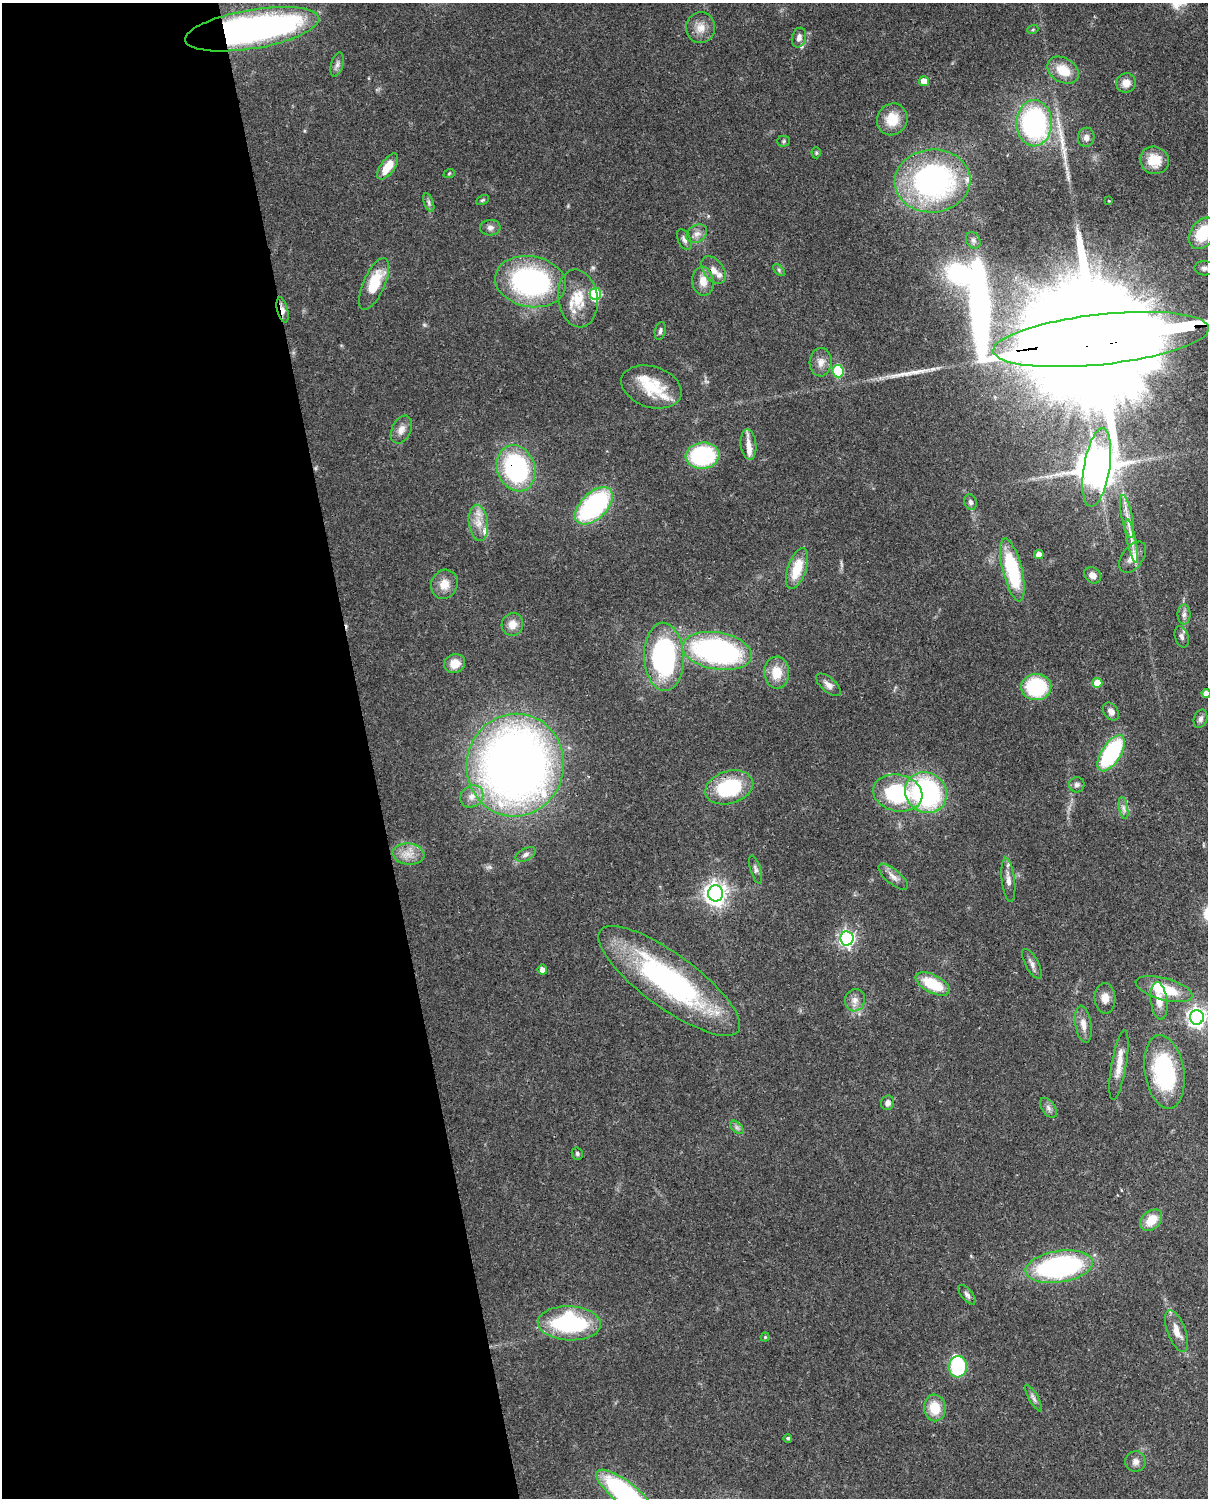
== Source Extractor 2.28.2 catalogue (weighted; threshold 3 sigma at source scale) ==
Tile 5 of 4 x 3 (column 1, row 2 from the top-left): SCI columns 97-1302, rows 1658-3153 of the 5007 x 4916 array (HDU 1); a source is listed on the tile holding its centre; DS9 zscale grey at full resolution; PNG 1210 x 1500 px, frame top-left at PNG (2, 3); each listed source drawn as its Kron ellipse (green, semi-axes under 4 px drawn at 4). Shown black and unused: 30% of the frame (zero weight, under 3 of 4 exposures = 7% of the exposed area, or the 3 px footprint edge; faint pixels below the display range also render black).
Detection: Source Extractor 2.28.2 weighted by HDU 2 'WHT'; one run over the whole footprint, this tile lists its part. Background 0.126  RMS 0.0044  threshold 0.02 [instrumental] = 3 sigma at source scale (4.5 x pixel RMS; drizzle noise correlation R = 1.50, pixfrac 1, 0.05/0.05 arcsec/px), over >= 5 px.
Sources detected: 124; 2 inside a brighter object's white glare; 1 cosmic-ray / hot-pixel residue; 1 long thin detection or spike segment (spike, bleed or trail) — neither listed nor drawn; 9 inside a brighter listed object's ellipse — not listed separately; the other 111 listed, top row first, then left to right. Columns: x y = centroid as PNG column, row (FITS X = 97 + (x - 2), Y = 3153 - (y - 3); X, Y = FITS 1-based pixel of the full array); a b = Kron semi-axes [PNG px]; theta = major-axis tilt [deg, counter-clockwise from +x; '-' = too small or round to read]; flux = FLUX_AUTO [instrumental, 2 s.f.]
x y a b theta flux
701 28 15 14 - 5.2
252 29 68 19 10 190
1033 29 5 3 - 0.44
799 38 10 7 76 2.2
337 64 12 6 75 1.8
1063 70 17 12 -32 9.5
924 81 5 5 - 5.3
1126 83 10 9 - 4.2
892 119 16 15 - 9.7
1034 123 23 17 90 80
1086 137 10 8 81 2.3
784 141 6 5 - 0.78
816 153 5 4 - 0.67
1154 160 14 13 - 7.8
388 167 15 7 55 7.8
449 174 6 3 21 0.54
933 181 38 31 5 110
482 200 7 4 27 0.67
1109 201 3 2 - 0.32
429 202 10 4 -69 1.2
490 228 10 8 2 1.8
1203 233 17 12 57 18
697 234 11 8 31 2.7
684 240 11 6 -65 1.8
973 240 9 7 -58 1.6
1204 268 9 7 -3 1.7
713 270 15 10 -53 4
779 270 7 4 -47 0.78
703 281 14 10 -81 5.3
531 282 36 25 -10 82
374 284 28 11 66 16
595 294 6 5 - 41
578 298 29 19 -82 13
282 310 13 5 -76 2.4
660 331 9 5 77 1.3
1101 339 108 25 6 38000
821 362 14 11 87 3.8
838 371 6 5 - 27
651 387 31 20 -18 17
401 430 15 9 65 3.5
748 445 15 8 -85 4.1
703 456 17 13 6 49
1097 467 39 13 81 1500
516 468 23 18 -70 59
970 502 8 6 -68 1.4
594 506 23 13 44 65
1127 517 22 5 -78 4.3
478 523 18 9 -83 5.6
1132 541 22 4 -78 4.3
1039 554 5 4 - 3.8
1133 557 17 10 53 5.5
797 568 21 9 72 12
1012 570 32 9 -76 39
1093 575 9 7 -38 2.8
444 584 15 13 64 5.5
1184 614 10 6 88 1.8
512 624 11 10 - 4.3
1182 637 11 6 -73 1.6
717 651 35 18 -10 110
664 657 34 20 -87 77
455 664 10 9 - 6.2
777 673 16 12 -89 8.7
1097 683 5 5 - 7.7
828 685 15 7 -41 2.4
1036 687 15 13 1 35
1206 693 4 4 - 3
1111 711 10 7 -53 2.3
1201 719 9 6 72 1.6
1111 753 20 9 57 53
515 765 51 48 80 430
1077 785 8 7 - 1.7
729 787 24 16 16 32
898 793 25 18 -12 40
926 793 21 19 -37 79
472 796 12 10 38 4
1124 808 11 4 -79 1.6
408 854 16 10 -6 5.3
526 854 11 6 29 1.7
755 869 14 5 -74 1.4
893 877 18 7 -40 3.1
1008 880 22 6 -83 3.3
716 893 8 7 - 320
847 938 7 6 - 130
1032 964 16 6 -62 2.3
542 970 5 5 - 2.8
669 981 85 27 -36 99
933 984 18 9 -27 17
1164 989 29 11 -15 17
1105 998 15 10 -88 3.9
855 1000 11 10 - 3.2
1159 1001 19 8 -83 5.6
1197 1017 7 7 - 210
1083 1024 19 8 -81 4.1
1119 1065 35 7 80 6.6
1164 1072 37 19 -81 52
888 1103 7 6 - 2.2
1048 1108 11 6 -54 1.8
737 1127 8 5 -45 1.2
577 1154 6 5 - 0.85
1151 1220 12 9 43 8.4
1059 1267 34 15 9 90
967 1295 12 5 -50 1.4
569 1323 31 17 -3 54
1177 1331 22 9 -70 5.2
765 1337 4 4 - 0.57
958 1367 10 9 - 31
1034 1398 15 4 -61 1.6
935 1408 13 11 -82 10
788 1438 4 4 - 0.81
1135 1462 10 10 - 2.5
625 1493 34 11 -38 88
Overlapping masked pixels (flux is a lower limit): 4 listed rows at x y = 252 29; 282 310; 1101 339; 516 468
Isophote crosses this tile's border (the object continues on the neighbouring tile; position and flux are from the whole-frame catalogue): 5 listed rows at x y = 1203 233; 1101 339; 1206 693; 1197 1017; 625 1493